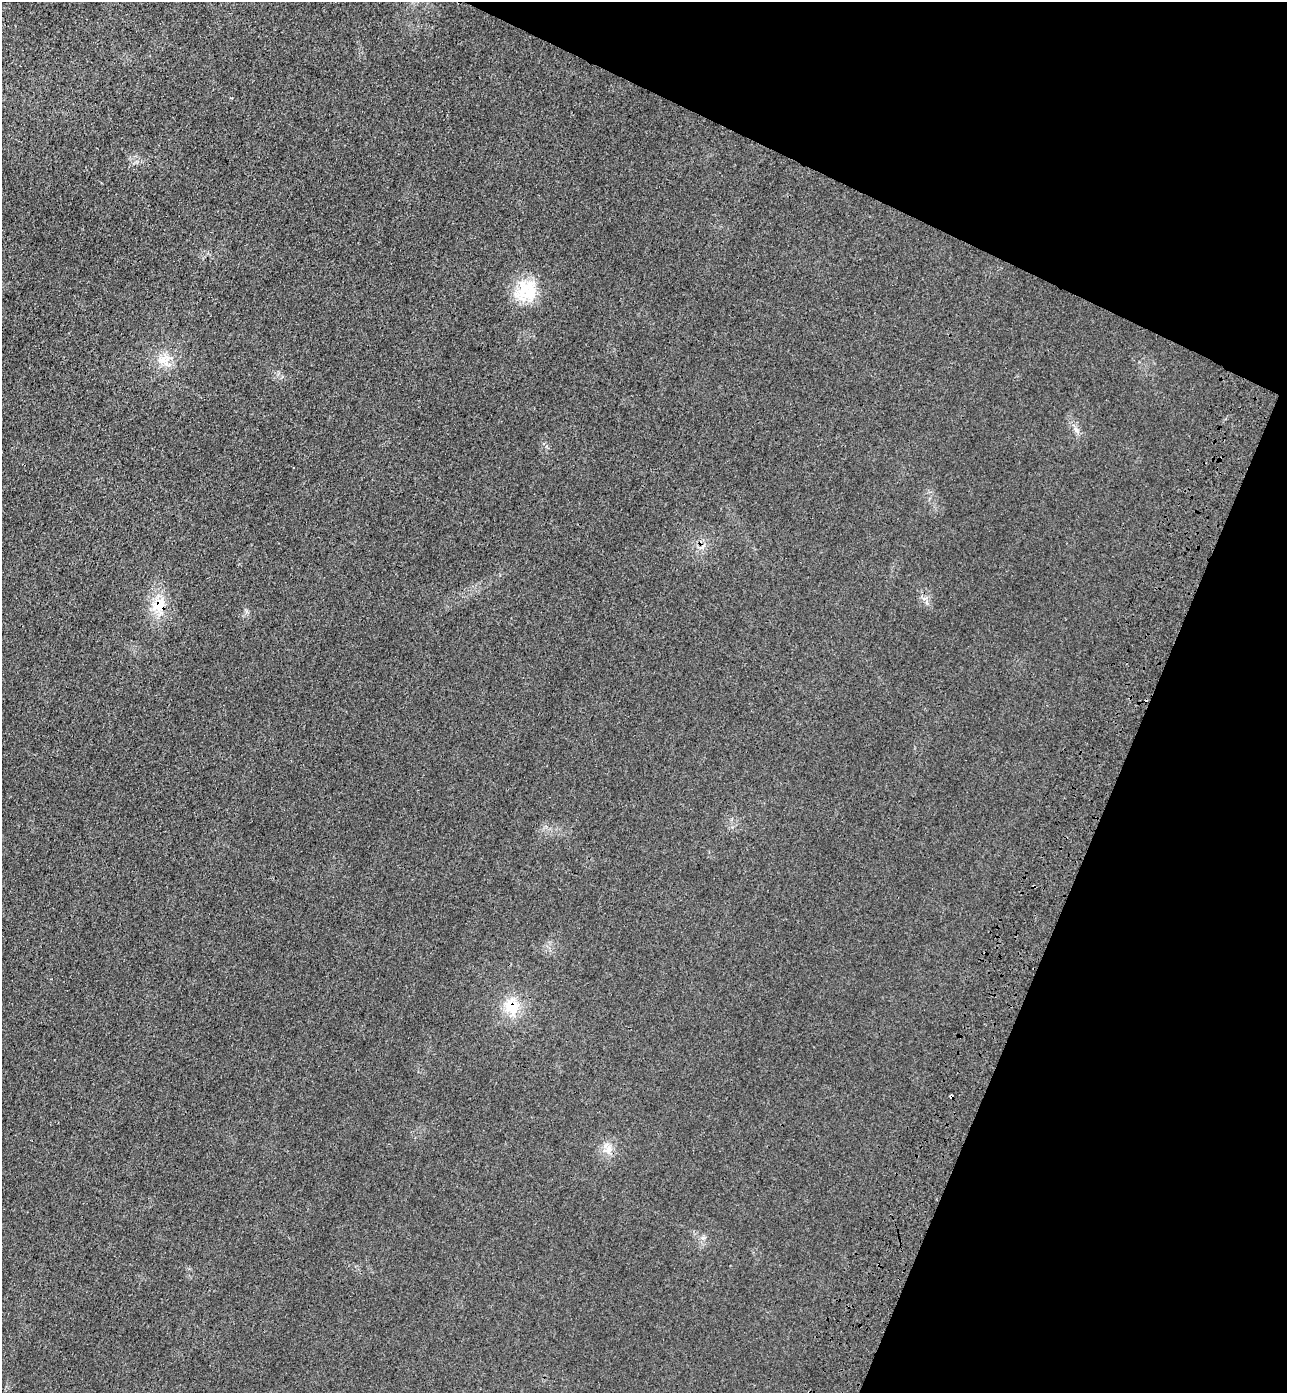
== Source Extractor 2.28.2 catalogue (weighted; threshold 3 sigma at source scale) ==
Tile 8 of 4 x 4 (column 4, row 2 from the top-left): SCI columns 4229-5513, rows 2833-4223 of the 5755 x 5659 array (HDU 1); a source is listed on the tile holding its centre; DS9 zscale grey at full resolution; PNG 1289 x 1395 px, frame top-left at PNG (2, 2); no overlay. Shown black and unused: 21% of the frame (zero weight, under 3 of 4 exposures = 6% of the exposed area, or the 3 px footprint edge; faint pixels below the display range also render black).
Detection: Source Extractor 2.28.2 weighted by HDU 2 'WHT'; one run over the whole footprint, this tile lists its part. Background 0.0206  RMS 0.0051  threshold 0.0231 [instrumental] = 3 sigma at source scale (4.5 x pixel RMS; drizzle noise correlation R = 1.50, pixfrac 1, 0.05/0.05 arcsec/px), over >= 5 px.
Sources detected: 11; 1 cosmic-ray / hot-pixel residue — not listed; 1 inside a brighter listed object's ellipse — not listed separately; the other 9 listed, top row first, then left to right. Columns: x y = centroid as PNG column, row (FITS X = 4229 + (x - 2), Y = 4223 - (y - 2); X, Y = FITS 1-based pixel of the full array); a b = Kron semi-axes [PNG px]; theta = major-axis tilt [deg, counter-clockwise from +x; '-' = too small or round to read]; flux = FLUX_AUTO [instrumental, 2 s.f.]
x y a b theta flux
529 295 45 19 -2 18
164 359 22 12 29 8.6
294 467 3 2 - 0.88
703 547 11 6 49 2.6
159 605 24 16 46 13
512 1006 25 20 -69 15
951 1096 4 4 - 1.8
609 1149 14 7 77 4.2
703 1238 6 5 - 1.2
Overlapping masked pixels (flux is a lower limit): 3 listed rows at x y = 159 605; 512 1006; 951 1096